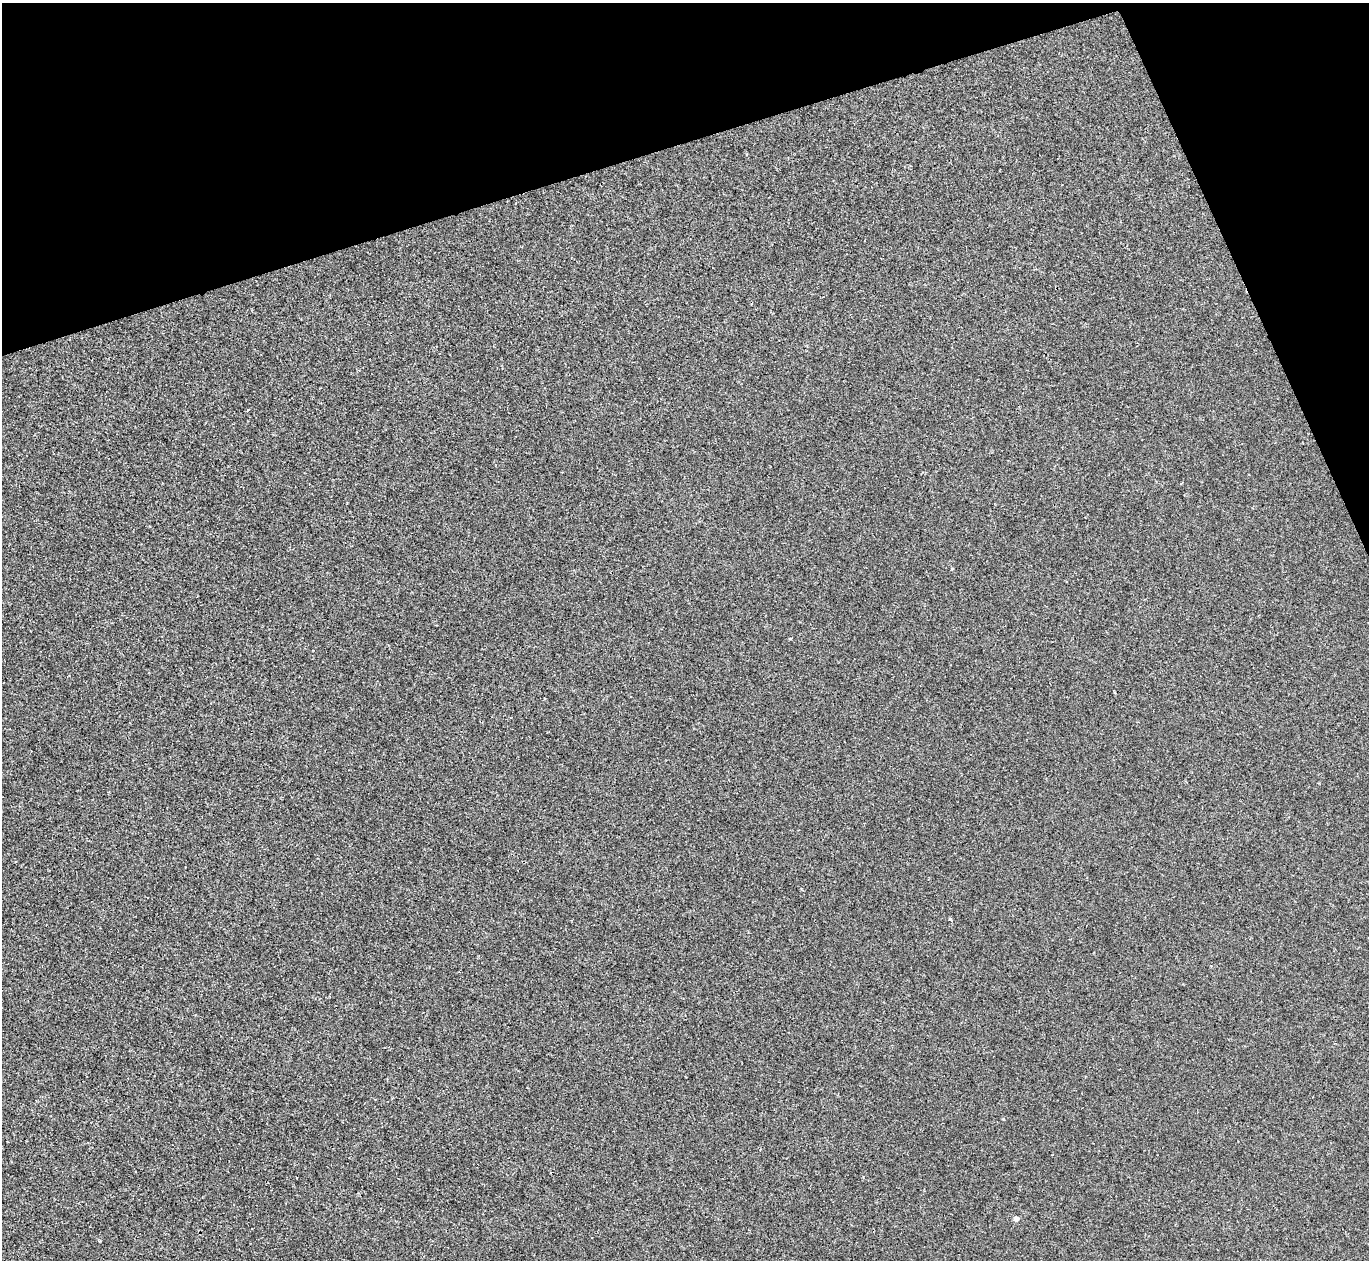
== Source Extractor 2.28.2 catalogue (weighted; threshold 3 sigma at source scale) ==
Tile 3 of 4 x 4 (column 3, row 1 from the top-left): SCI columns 2737-4103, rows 3924-5181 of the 5471 x 5459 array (HDU 1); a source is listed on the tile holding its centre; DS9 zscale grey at full resolution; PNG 1371 x 1262 px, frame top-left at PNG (2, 3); no overlay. Shown black and unused: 16% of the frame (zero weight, under 2 of 3 exposures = <1% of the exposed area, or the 3 px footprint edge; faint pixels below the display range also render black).
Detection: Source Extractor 2.28.2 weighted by HDU 2 'WHT'; one run over the whole footprint, this tile lists its part. Background -4.43e-06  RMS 0.0032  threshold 0.0146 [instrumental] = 3 sigma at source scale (4.5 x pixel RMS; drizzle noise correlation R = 1.50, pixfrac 1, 0.05/0.05 arcsec/px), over >= 5 px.
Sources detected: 5; all 5 listed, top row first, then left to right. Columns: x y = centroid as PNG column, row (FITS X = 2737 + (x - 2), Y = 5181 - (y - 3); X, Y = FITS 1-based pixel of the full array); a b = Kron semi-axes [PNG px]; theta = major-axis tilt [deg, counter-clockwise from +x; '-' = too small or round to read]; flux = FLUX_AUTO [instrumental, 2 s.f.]
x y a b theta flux
952 569 3 3 - 0.51
790 639 4 3 - 0.9
950 919 4 3 - 0.49
1003 1119 5 3 - 0.26
1016 1218 4 4 - 2.1